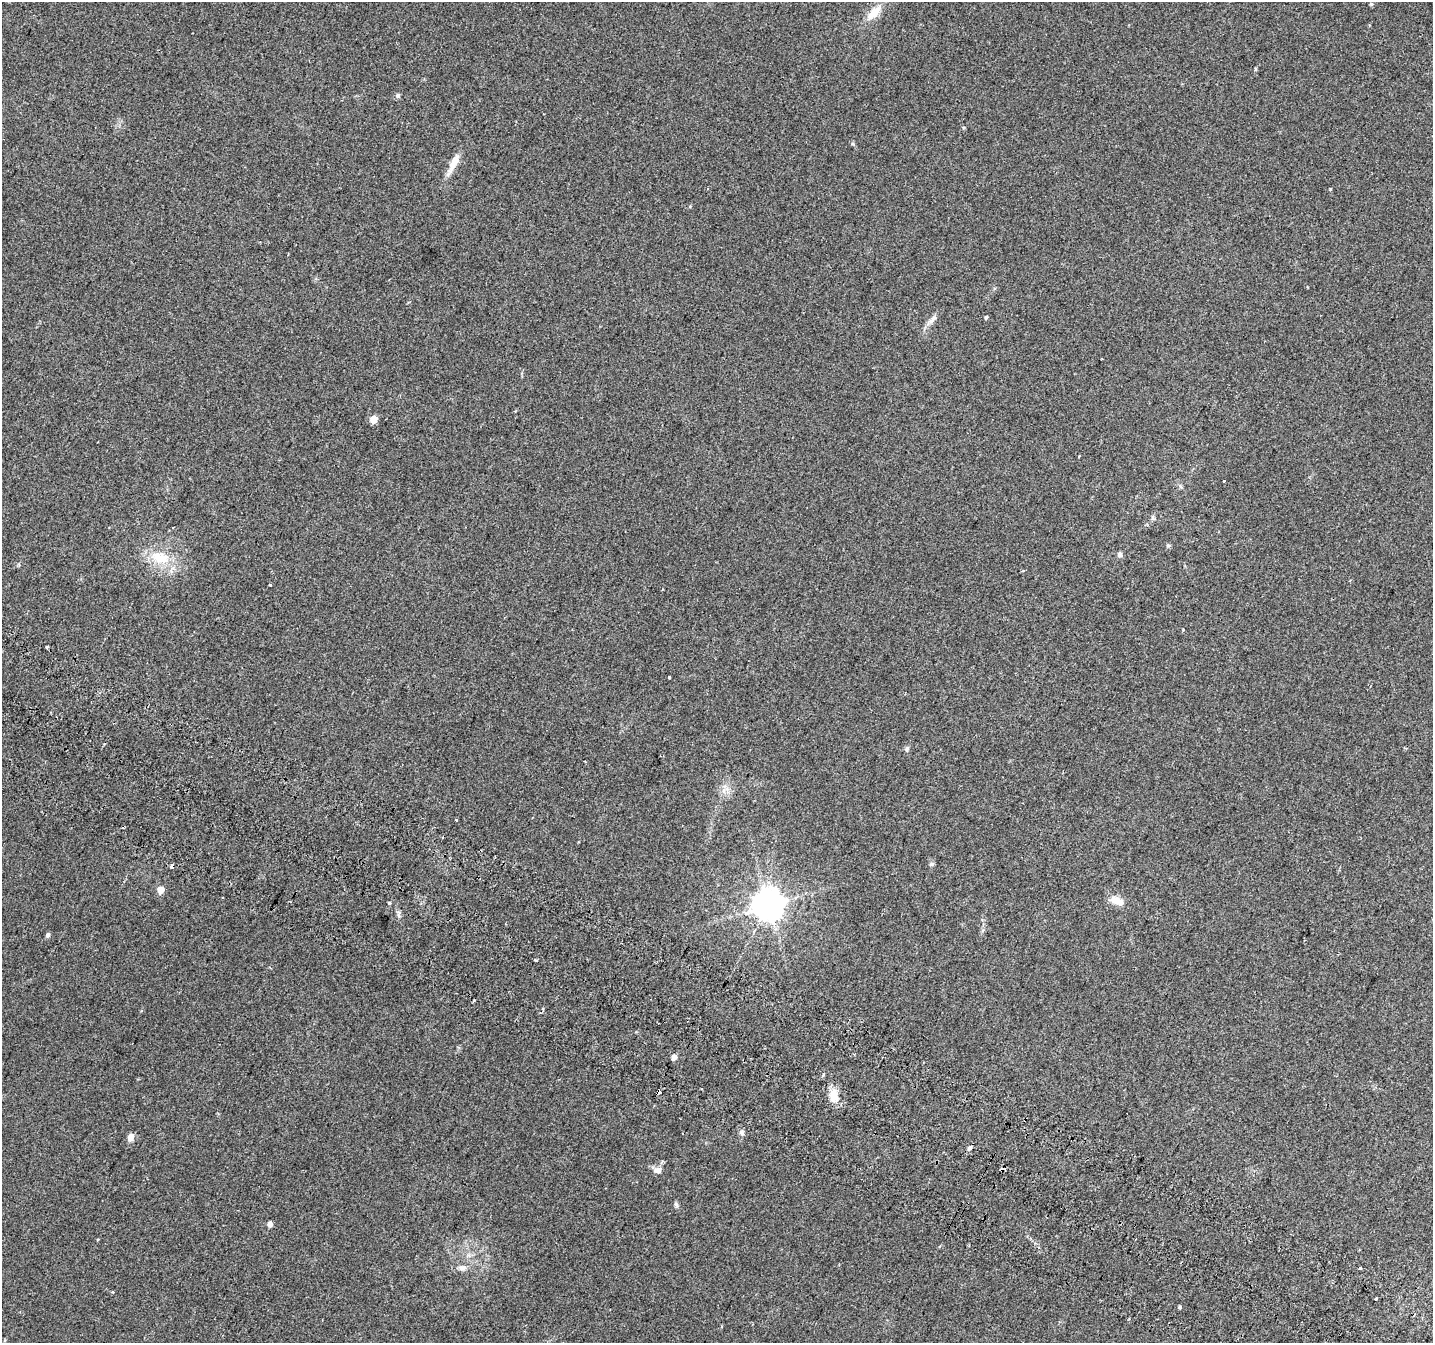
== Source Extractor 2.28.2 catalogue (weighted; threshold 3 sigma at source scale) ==
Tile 6 of 4 x 4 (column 2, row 2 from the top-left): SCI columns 1469-2899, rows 3003-4343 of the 5790 x 5939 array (HDU 1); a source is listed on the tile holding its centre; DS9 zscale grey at full resolution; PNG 1435 x 1345 px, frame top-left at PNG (2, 2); no overlay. Shown black and unused: <1% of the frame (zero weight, under 2 of 3 exposures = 3% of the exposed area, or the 3 px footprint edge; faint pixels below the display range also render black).
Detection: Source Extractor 2.28.2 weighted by HDU 2 'WHT'; one run over the whole footprint, this tile lists its part. Background 0.0882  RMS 0.0083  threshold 0.0372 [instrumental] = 3 sigma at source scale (4.5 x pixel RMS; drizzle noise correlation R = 1.50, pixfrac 1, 0.0396/0.0396 arcsec/px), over >= 5 px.
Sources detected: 43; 4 cosmic-ray / hot-pixel residue — not listed; the other 39 listed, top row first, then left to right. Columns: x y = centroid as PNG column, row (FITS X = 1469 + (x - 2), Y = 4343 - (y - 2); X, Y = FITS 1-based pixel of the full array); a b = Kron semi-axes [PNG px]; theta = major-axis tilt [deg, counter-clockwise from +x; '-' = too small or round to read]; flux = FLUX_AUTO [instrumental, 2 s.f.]
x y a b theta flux
1371 4 5 4 - 1.3
874 13 23 10 45 11
1255 69 5 3 - 0.84
397 96 6 6 - 1.7
454 163 31 8 65 11
986 317 4 4 - 1.2
932 319 18 6 44 4.3
373 419 5 5 - 13
1224 481 3 3 - 2.2
1153 517 7 4 -89 1.5
1168 545 5 5 - 1.2
1120 554 7 6 - 2.4
160 558 29 15 -18 24
1023 570 4 3 - 0.86
270 585 3 3 - 3.7
47 647 4 3 - 12
669 677 3 3 - 2
907 749 8 4 70 1.5
724 790 7 4 71 2.2
456 820 3 2 - 1.1
932 864 6 5 - 1.5
172 866 4 3 - 4.9
160 890 5 5 - 11
1117 901 18 9 -23 8.3
768 905 9 9 - 1400
48 935 6 5 - 1.9
536 960 3 3 - 1.1
674 1057 5 4 - 4.8
823 1075 4 3 - 0.88
659 1092 4 3 - 11
833 1095 15 10 88 9.5
130 1137 7 6 - 5.5
969 1148 6 5 - 2
657 1170 12 9 -4 4.3
676 1205 8 5 -62 1.7
270 1224 5 4 - 4.4
462 1268 12 7 11 3.9
1376 1298 3 3 - 11
1180 1307 4 4 - 1.1
Overlapping masked pixels (flux is a lower limit): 2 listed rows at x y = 172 866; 659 1092
Unlisted compact peaks at least as high as the median listed source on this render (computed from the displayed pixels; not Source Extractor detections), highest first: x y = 741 1132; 853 144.